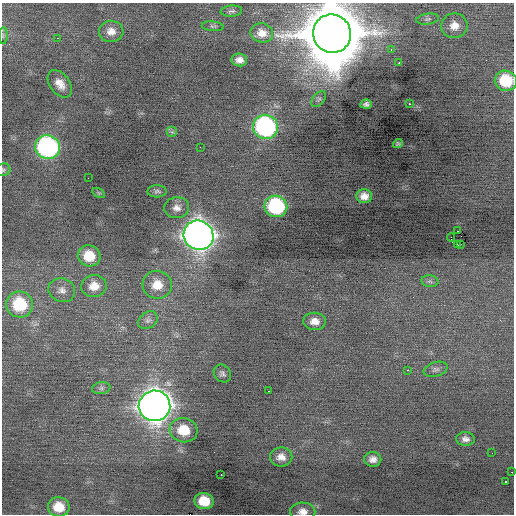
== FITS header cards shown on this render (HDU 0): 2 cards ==
NAXIS1  =                  512 / Axis length
NAXIS2  =                  512 / Axis length

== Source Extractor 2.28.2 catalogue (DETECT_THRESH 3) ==
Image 512 x 512 px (HDU 0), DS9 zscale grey, 1 PNG px = 1 image px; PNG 516 x 516 px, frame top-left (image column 1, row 512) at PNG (2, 3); each listed source drawn as its Kron ellipse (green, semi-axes under 4 px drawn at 4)
Background -0.0303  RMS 0.88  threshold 2.64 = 3 sigma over >= 5 px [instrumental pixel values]
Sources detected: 59; all 59 listed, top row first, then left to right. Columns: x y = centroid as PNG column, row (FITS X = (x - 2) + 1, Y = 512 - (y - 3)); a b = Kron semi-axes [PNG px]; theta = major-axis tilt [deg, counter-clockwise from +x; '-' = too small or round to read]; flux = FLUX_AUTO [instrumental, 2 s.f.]
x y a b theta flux
231 11 11 5 5 150
428 19 11 5 7 150
213 26 11 5 -6 150
454 26 13 12 - 650
111 31 12 10 2 530
262 33 11 9 -15 480
332 34 19 19 - 490000
3 36 8 4 90 120
58 38 3 2 - 290
391 49 3 2 - 62
239 60 8 6 -5 370
399 63 2 2 - 170
506 81 11 10 - 2300
60 84 15 10 -52 630
319 99 9 5 48 150
366 104 6 4 6 180
409 104 3 2 - 550
265 127 12 12 - 12000
172 132 5 5 - 100
398 143 5 4 - 85
47 147 12 11 - 13000
200 147 2 2 - 28
3 170 7 6 - 110
88 178 2 2 - 81
157 191 9 6 1 150
99 193 7 4 -33 85
364 196 8 7 - 480
276 206 11 10 - 5800
177 208 12 10 4 430
458 231 2 2 - 170
199 235 15 14 - 58000
451 237 4 2 - 340
461 244 2 2 - 500
458 245 3 2 - 73
89 256 11 10 - 1400
430 281 8 6 -8 160
157 285 15 14 - 1100
94 286 13 11 8 770
62 290 13 11 -20 420
20 304 13 13 - 3100
148 320 10 8 36 270
315 321 11 8 -3 500
436 369 12 7 18 230
408 370 3 2 - 180
222 373 9 8 - 200
101 388 9 6 8 160
268 391 2 2 - 89
154 406 16 15 - 68000
184 430 14 12 -16 1600
465 439 9 7 -1 290
492 453 2 2 - 24
281 457 11 9 -1 470
373 459 8 7 - 350
512 472 2 2 - 520
221 475 3 2 - 570
505 482 3 2 - 80
204 501 9 8 - 1400
59 507 11 9 -12 1200
303 511 12 9 -1 420
At the frame edge (FLAGS 8, measured only in part): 5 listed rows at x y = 332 34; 506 81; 3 170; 512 472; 303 511